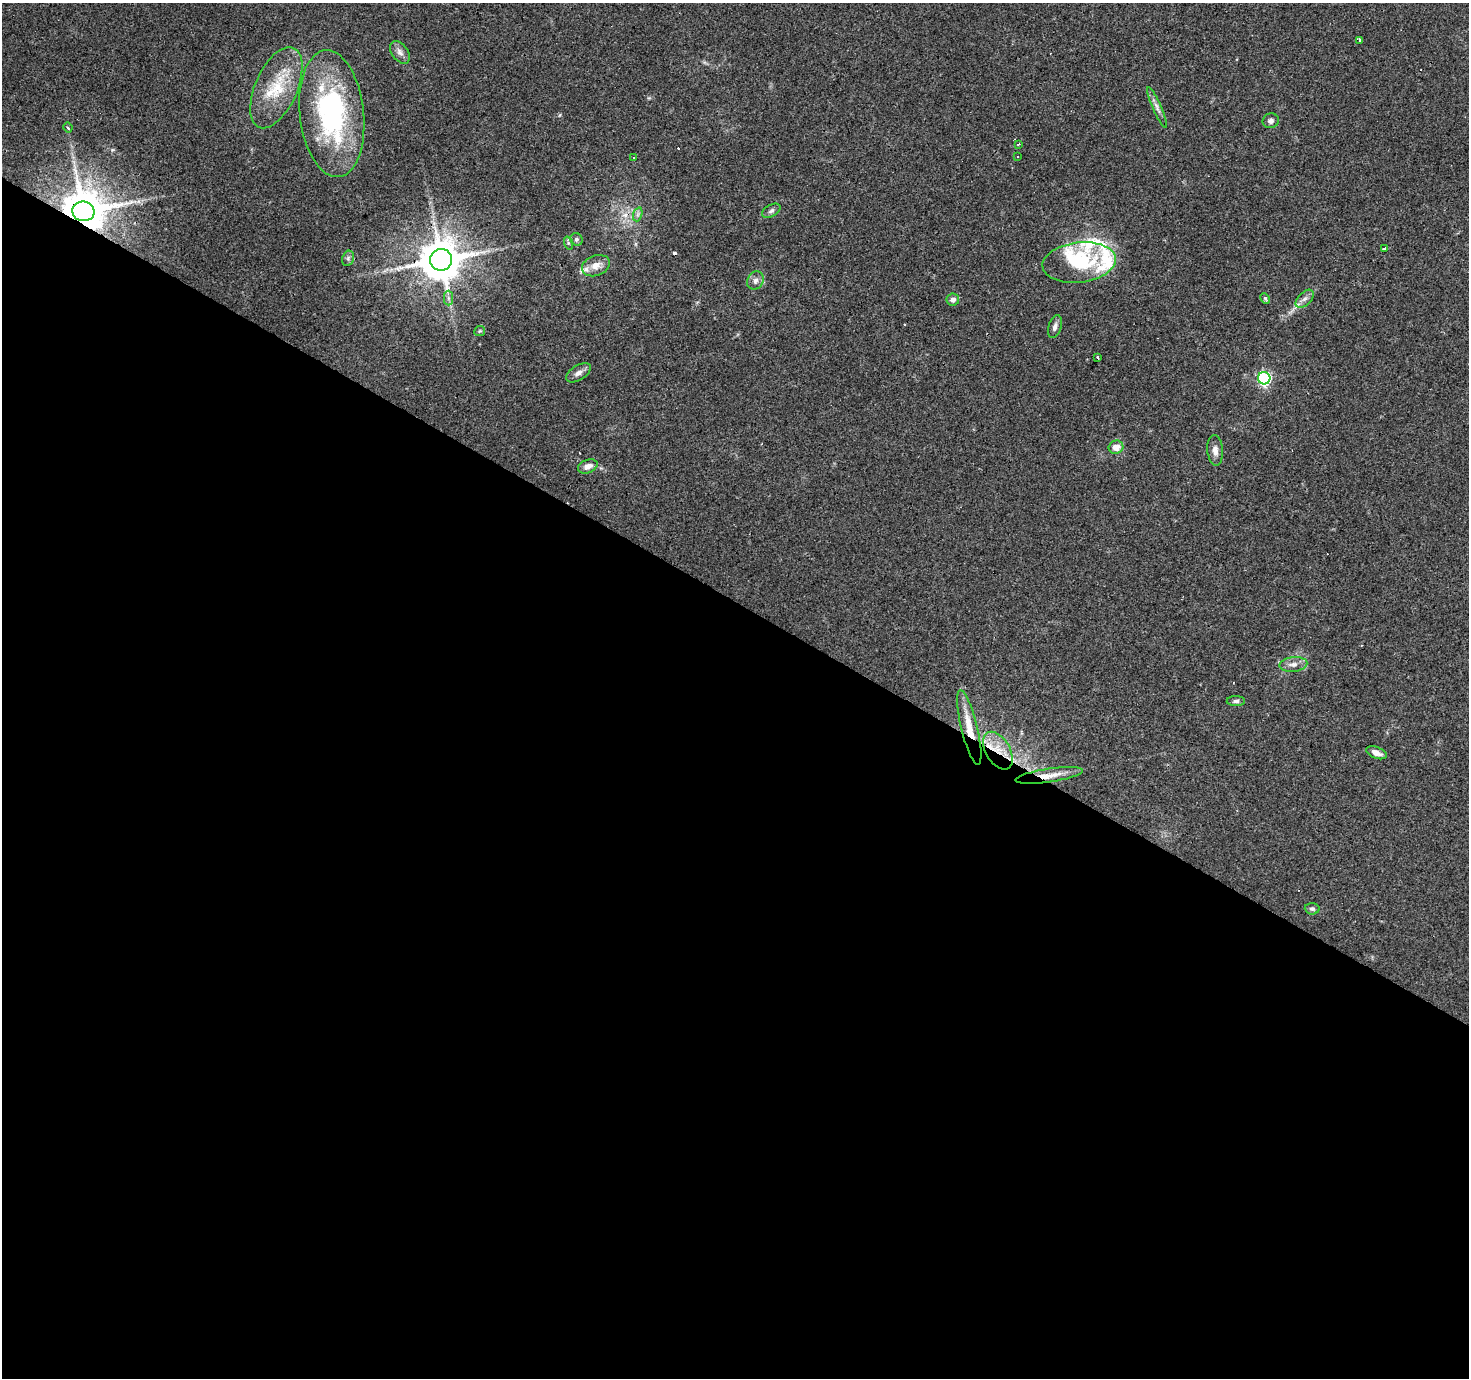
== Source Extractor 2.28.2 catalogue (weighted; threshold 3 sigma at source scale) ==
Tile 14 of 4 x 4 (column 2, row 4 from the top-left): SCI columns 1471-2937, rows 254-1629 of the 5871 x 5941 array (HDU 1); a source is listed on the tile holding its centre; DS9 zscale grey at full resolution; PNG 1471 x 1380 px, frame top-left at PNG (2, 3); each listed source drawn as its Kron ellipse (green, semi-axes under 4 px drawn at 4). Shown black and unused: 56% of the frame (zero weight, under 3 of 4 exposures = <1% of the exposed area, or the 3 px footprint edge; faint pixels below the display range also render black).
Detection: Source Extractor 2.28.2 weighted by HDU 2 'WHT'; one run over the whole footprint, this tile lists its part. Background 0.0408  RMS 0.0038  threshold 0.017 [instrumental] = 3 sigma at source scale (4.5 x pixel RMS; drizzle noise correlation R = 1.50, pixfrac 1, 0.0396/0.0396 arcsec/px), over >= 5 px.
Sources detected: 55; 9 cosmic-ray / hot-pixel residue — neither listed nor drawn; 6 inside a brighter listed object's ellipse — not listed separately; the other 40 listed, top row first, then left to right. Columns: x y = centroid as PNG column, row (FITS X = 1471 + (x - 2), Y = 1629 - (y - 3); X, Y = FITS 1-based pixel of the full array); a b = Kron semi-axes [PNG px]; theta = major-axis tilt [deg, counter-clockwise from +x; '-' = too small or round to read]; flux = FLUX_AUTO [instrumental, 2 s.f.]
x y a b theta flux
1360 40 4 3 - 1.6
400 52 13 8 -54 2
276 88 43 21 66 18
1157 107 22 4 -66 2
332 114 64 32 -84 68
1271 121 8 7 - 1.4
68 128 5 3 - 0.63
1018 144 3 2 - 0.5
1017 156 3 2 - 0.4
633 157 3 3 - 1.1
83 211 11 10 - 1600
771 211 10 6 29 1.2
638 214 7 4 72 0.84
576 239 6 6 - 0.94
568 243 7 4 -72 0.65
1384 248 3 3 - 2.7
348 258 8 5 70 0.85
441 260 11 11 - 1300
1079 262 37 20 7 21
596 266 14 10 21 3.8
755 281 9 7 62 1.6
448 298 7 4 -89 1
1265 298 5 3 - 0.69
1305 299 11 6 44 1.7
953 300 6 6 - 1.6
1055 326 12 6 74 1.7
480 331 5 5 - 0.51
1098 357 3 3 - 2.1
578 373 14 7 32 2
1264 378 6 6 - 61
1116 447 7 6 - 3.7
1215 450 15 8 -85 2.5
588 466 10 6 21 2.6
1293 664 14 7 5 2.5
1236 701 9 5 1 1
969 728 38 8 -76 8.3
998 751 20 12 -59 8.3
1376 753 11 5 -21 2.4
1049 775 34 6 8 5.6
1312 909 7 5 -4 0.87
Overlapping masked pixels (flux is a lower limit): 5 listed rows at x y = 83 211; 441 260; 969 728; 998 751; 1049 775